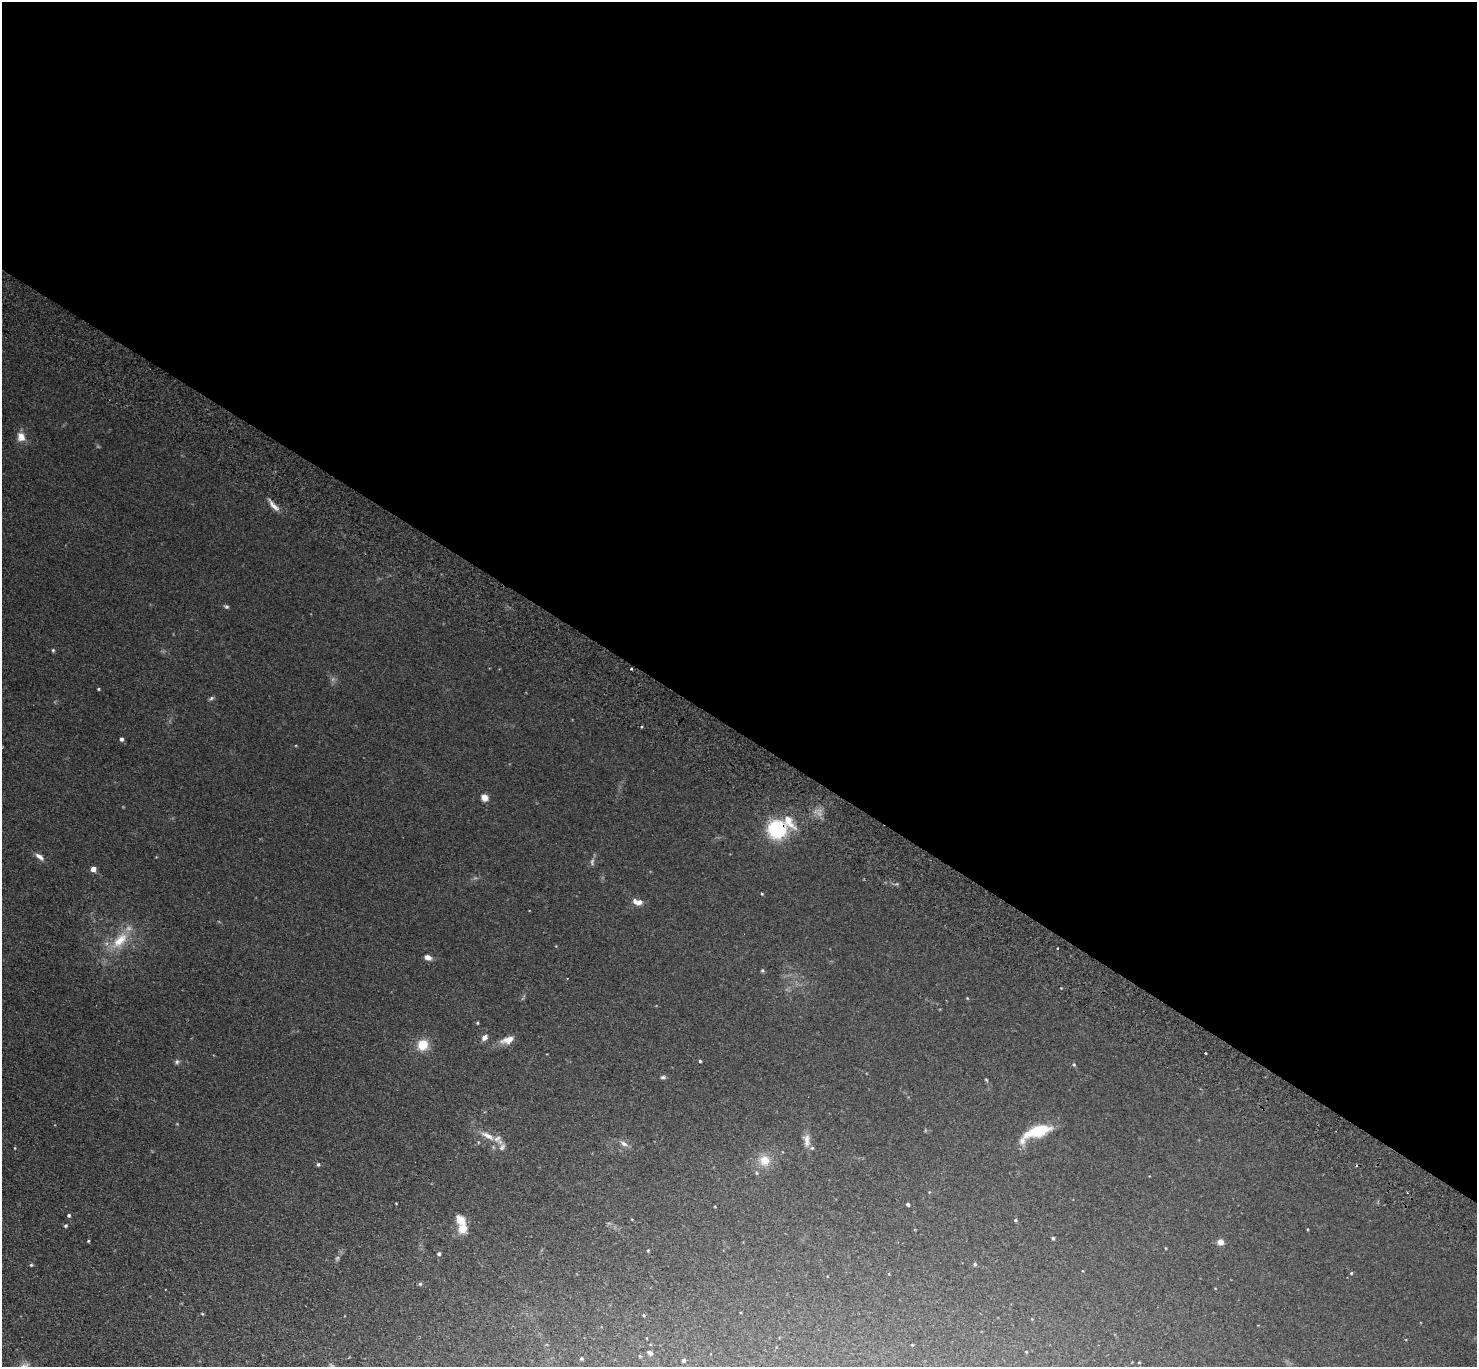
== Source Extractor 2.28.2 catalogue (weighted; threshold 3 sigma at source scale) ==
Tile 3 of 4 x 4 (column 3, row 1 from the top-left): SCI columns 2989-4463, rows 4299-5663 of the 5975 x 6006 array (HDU 1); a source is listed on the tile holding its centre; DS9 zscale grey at full resolution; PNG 1479 x 1369 px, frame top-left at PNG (2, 2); no overlay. Shown black and unused: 54% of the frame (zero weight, under 2 of 3 exposures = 3% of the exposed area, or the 3 px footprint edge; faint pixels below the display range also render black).
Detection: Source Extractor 2.28.2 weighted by HDU 2 'WHT'; one run over the whole footprint, this tile lists its part. Background 0.0978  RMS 0.012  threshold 0.0537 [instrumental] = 3 sigma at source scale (4.5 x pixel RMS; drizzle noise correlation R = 1.50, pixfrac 1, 0.05/0.05 arcsec/px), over >= 5 px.
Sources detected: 66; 2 too faint to see at this stretch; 4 cosmic-ray / hot-pixel residue — not listed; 5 inside a brighter listed object's ellipse — not listed separately; the other 55 listed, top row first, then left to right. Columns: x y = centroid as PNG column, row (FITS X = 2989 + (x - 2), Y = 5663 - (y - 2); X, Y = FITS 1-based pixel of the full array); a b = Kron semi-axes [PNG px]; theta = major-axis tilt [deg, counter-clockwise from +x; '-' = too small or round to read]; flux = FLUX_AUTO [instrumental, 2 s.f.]
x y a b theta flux
21 437 13 10 -68 9.3
274 506 17 6 -44 7.1
226 606 6 5 - 1.9
53 650 5 4 - 1.4
98 689 3 3 - 1.2
211 698 6 5 - 1.9
121 739 5 4 - 2.6
485 797 8 7 - 7.4
777 829 19 18 - 70
39 857 12 6 -36 5.1
93 869 4 4 - 9.7
762 894 4 3 - 1.1
637 902 13 7 -14 7.7
120 940 29 13 46 29
428 957 7 5 -24 6.7
762 970 5 4 - 1.5
967 998 4 3 - 0.91
477 1023 4 4 - 1
484 1038 8 6 46 4.7
508 1040 18 9 17 9.8
423 1045 9 8 - 24
700 1061 3 3 - 1.2
177 1062 7 6 - 2.3
663 1077 7 4 1 2.2
986 1080 7 3 -45 1.2
1037 1131 27 10 17 42
487 1136 22 8 -27 13
807 1140 18 8 -81 8.2
624 1144 12 6 -30 4.4
15 1148 4 3 - 0.81
764 1160 14 13 - 15
318 1164 5 4 - 1.6
756 1173 6 4 -89 1.3
908 1204 4 4 - 2.1
715 1207 4 2 - 0.79
69 1215 5 4 - 1.8
1015 1220 4 4 - 1.4
65 1226 4 4 - 1.6
463 1229 12 12 - 13
1053 1238 4 3 - 1.6
88 1241 3 3 - 1
1220 1242 6 6 - 7.5
648 1250 4 4 - 1.1
439 1254 4 4 - 2.5
975 1264 5 4 - 1.8
31 1265 5 4 - 1.3
1351 1273 4 3 - 1.2
420 1284 5 4 - 1.9
202 1314 5 3 - 1.1
644 1315 4 4 - 1.2
1026 1352 4 2 - 0.72
650 1353 6 4 -36 3.3
581 1359 5 3 - 1.3
683 1360 4 4 - 2.7
1139 1362 4 2 - 0.78
Overlapping masked pixels (flux is a lower limit): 1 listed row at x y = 777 829